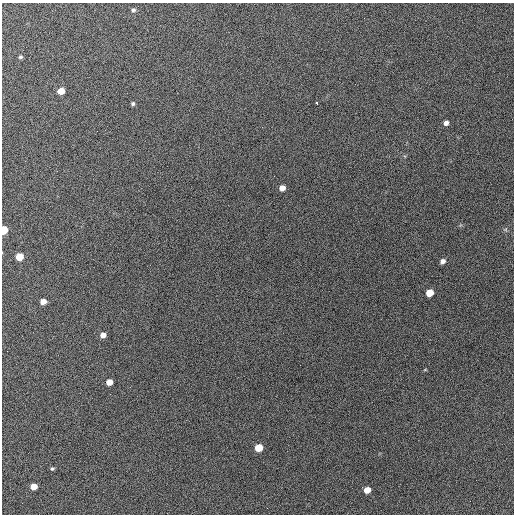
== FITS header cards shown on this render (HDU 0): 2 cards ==
NAXIS1  =                  512 / Axis length
NAXIS2  =                  512 / Axis length

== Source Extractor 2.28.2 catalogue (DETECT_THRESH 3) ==
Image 512 x 512 px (HDU 0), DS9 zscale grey, 1 PNG px = 1 image px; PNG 516 x 516 px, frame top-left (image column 1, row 512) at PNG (2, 3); no overlay
Background 704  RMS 28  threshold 83.1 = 3 sigma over >= 5 px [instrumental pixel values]
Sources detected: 20; all 20 listed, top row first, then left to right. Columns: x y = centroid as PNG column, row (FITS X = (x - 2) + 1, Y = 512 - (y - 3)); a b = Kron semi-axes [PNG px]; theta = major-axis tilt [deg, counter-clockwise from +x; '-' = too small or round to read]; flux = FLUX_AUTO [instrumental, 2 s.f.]
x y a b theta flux
133 10 6 6 - 4200
364 18 2 2 - 1400
20 57 4 4 - 3100
61 91 5 5 - 33000
317 103 3 3 - 6200
133 104 5 4 - 3400
446 123 5 4 - 7600
282 188 5 5 - 15000
4 230 6 4 75 57000
19 257 5 5 - 46000
443 261 6 5 - 7800
430 293 6 5 - 39000
43 301 5 4 - 16000
103 335 5 4 - 12000
425 370 5 3 - 1500
109 382 5 5 - 21000
259 448 6 5 - 51000
52 468 5 5 - 2800
34 486 5 5 - 24000
367 490 5 5 - 26000
At the frame edge (FLAGS 8, measured only in part): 1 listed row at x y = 4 230